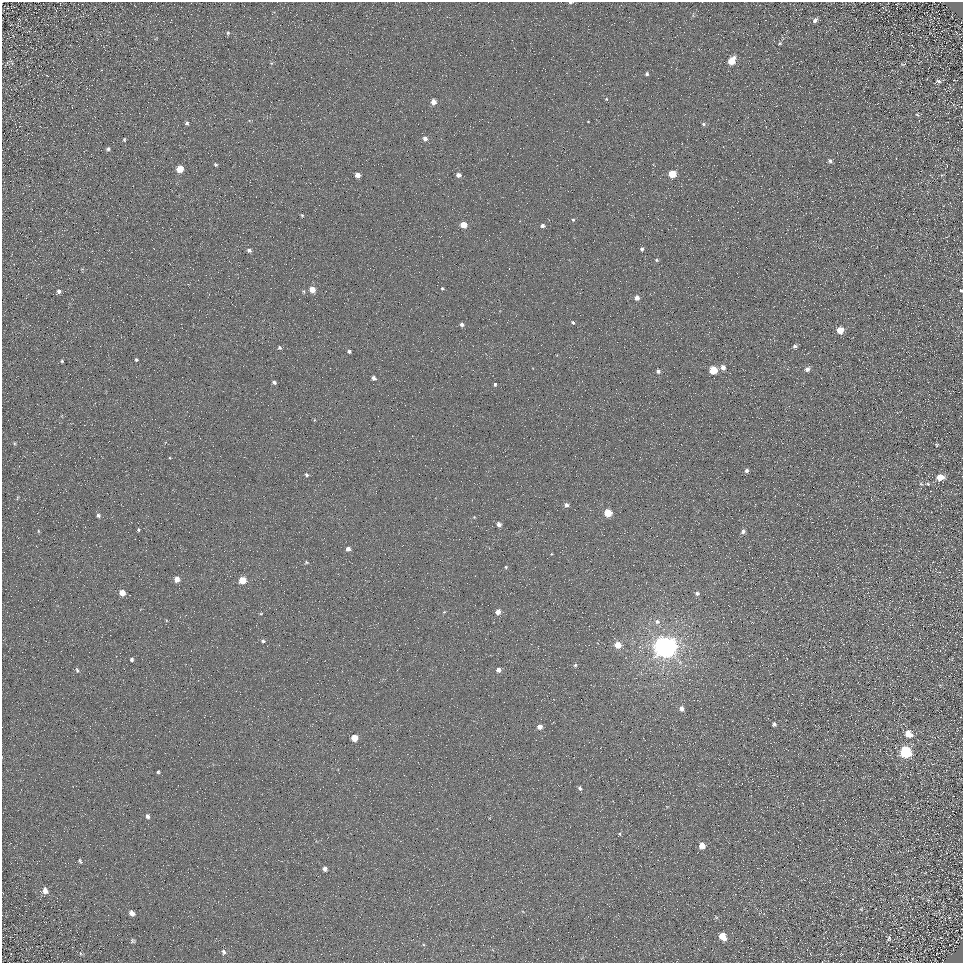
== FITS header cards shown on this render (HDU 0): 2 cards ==
NAXIS1  =                  961
NAXIS2  =                  961

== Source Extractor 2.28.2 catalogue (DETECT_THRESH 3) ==
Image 961 x 961 px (HDU 0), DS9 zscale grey, 1 PNG px = 1 image px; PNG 965 x 965 px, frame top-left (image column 1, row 961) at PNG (2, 2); no overlay
Background 5.13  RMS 8.6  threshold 25.9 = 3 sigma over >= 5 px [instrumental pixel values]
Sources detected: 112; all 112 listed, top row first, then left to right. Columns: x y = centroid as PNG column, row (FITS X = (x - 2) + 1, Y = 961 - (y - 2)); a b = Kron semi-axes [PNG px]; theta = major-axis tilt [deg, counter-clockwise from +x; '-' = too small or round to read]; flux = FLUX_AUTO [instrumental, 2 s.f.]
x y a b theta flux
570 3 4 3 - 1100
815 20 6 4 48 1900
228 33 5 4 - 770
780 43 5 4 - 750
732 61 6 5 - 15000
271 63 5 5 - 670
6 64 11 2 59 700
903 64 8 3 0 610
101 70 3 2 - 470
647 74 5 5 - 1100
938 81 6 4 -20 1000
606 99 5 5 - 750
433 102 5 5 - 5200
917 115 6 4 -50 760
588 121 4 2 - 320
187 123 4 3 - 1200
703 124 6 5 - 1200
425 138 5 5 - 2700
124 140 4 3 - 660
108 149 5 4 - 1100
830 161 6 5 - 1300
215 165 4 3 - 790
180 169 5 5 - 12000
672 174 5 5 - 16000
358 175 4 4 - 4200
458 175 5 4 - 2900
942 175 5 4 - 640
302 215 4 3 - 650
573 220 5 5 - 920
463 225 5 4 - 11000
542 226 5 4 - 1900
642 249 5 4 - 1300
249 250 5 4 - 1500
657 260 5 4 - 850
442 288 5 4 - 820
312 290 5 4 - 7700
304 291 5 4 - 720
961 291 3 2 - 670
59 292 6 5 - 2300
637 298 5 5 - 3500
573 322 5 4 - 1300
462 325 5 5 - 1900
840 330 5 5 - 12000
795 346 5 5 - 1600
280 348 4 4 - 940
349 351 4 3 - 1200
136 360 3 3 - 870
62 361 4 4 - 830
723 368 6 5 - 3500
807 369 6 5 - 2600
713 370 5 5 - 23000
658 371 5 5 - 1600
373 378 5 4 - 1700
274 382 4 4 - 1300
495 384 5 4 - 1000
14 443 6 4 85 750
937 445 5 4 - 700
747 470 4 4 - 1800
307 475 5 4 - 1100
940 477 7 6 - 8500
928 484 7 5 -19 1200
17 497 7 3 81 750
566 505 5 5 - 2200
608 513 5 5 - 18000
98 515 5 4 - 1500
474 517 4 3 - 480
499 524 5 4 - 2900
138 530 5 3 - 730
38 531 5 3 - 610
743 531 5 4 - 1900
348 549 5 4 - 2600
551 554 4 3 - 450
306 562 6 4 -29 810
506 567 4 4 - 740
177 579 5 4 - 5200
242 580 5 5 - 15000
122 593 5 5 - 6700
697 593 6 5 - 1600
444 612 6 3 44 650
498 612 4 4 - 5300
595 613 3 2 - 460
261 614 4 3 - 510
657 621 7 7 - 2300
418 628 2 2 - 300
263 641 6 4 -2 1000
618 645 5 5 - 11000
665 647 7 7 - 840000
132 659 4 4 - 1200
575 665 5 4 - 950
77 670 7 4 -67 1100
499 670 4 4 - 3700
682 709 5 4 - 3700
774 724 4 4 - 1400
540 727 4 4 - 4400
908 734 7 6 - 9200
354 738 5 4 - 12000
905 752 7 6 - 75000
158 772 4 3 - 860
580 788 5 4 - 1200
147 816 5 4 - 1900
619 834 4 3 - 640
702 846 5 5 - 7300
80 861 6 4 -66 800
325 869 5 4 - 2200
45 891 9 7 -59 3300
928 900 7 4 89 900
861 909 5 5 - 710
132 913 6 5 - 3200
723 936 6 5 - 12000
889 939 8 5 65 1400
132 941 5 5 - 930
224 952 8 6 -68 1600
At the frame edge (FLAGS 8, measured only in part): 2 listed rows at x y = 570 3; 961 291